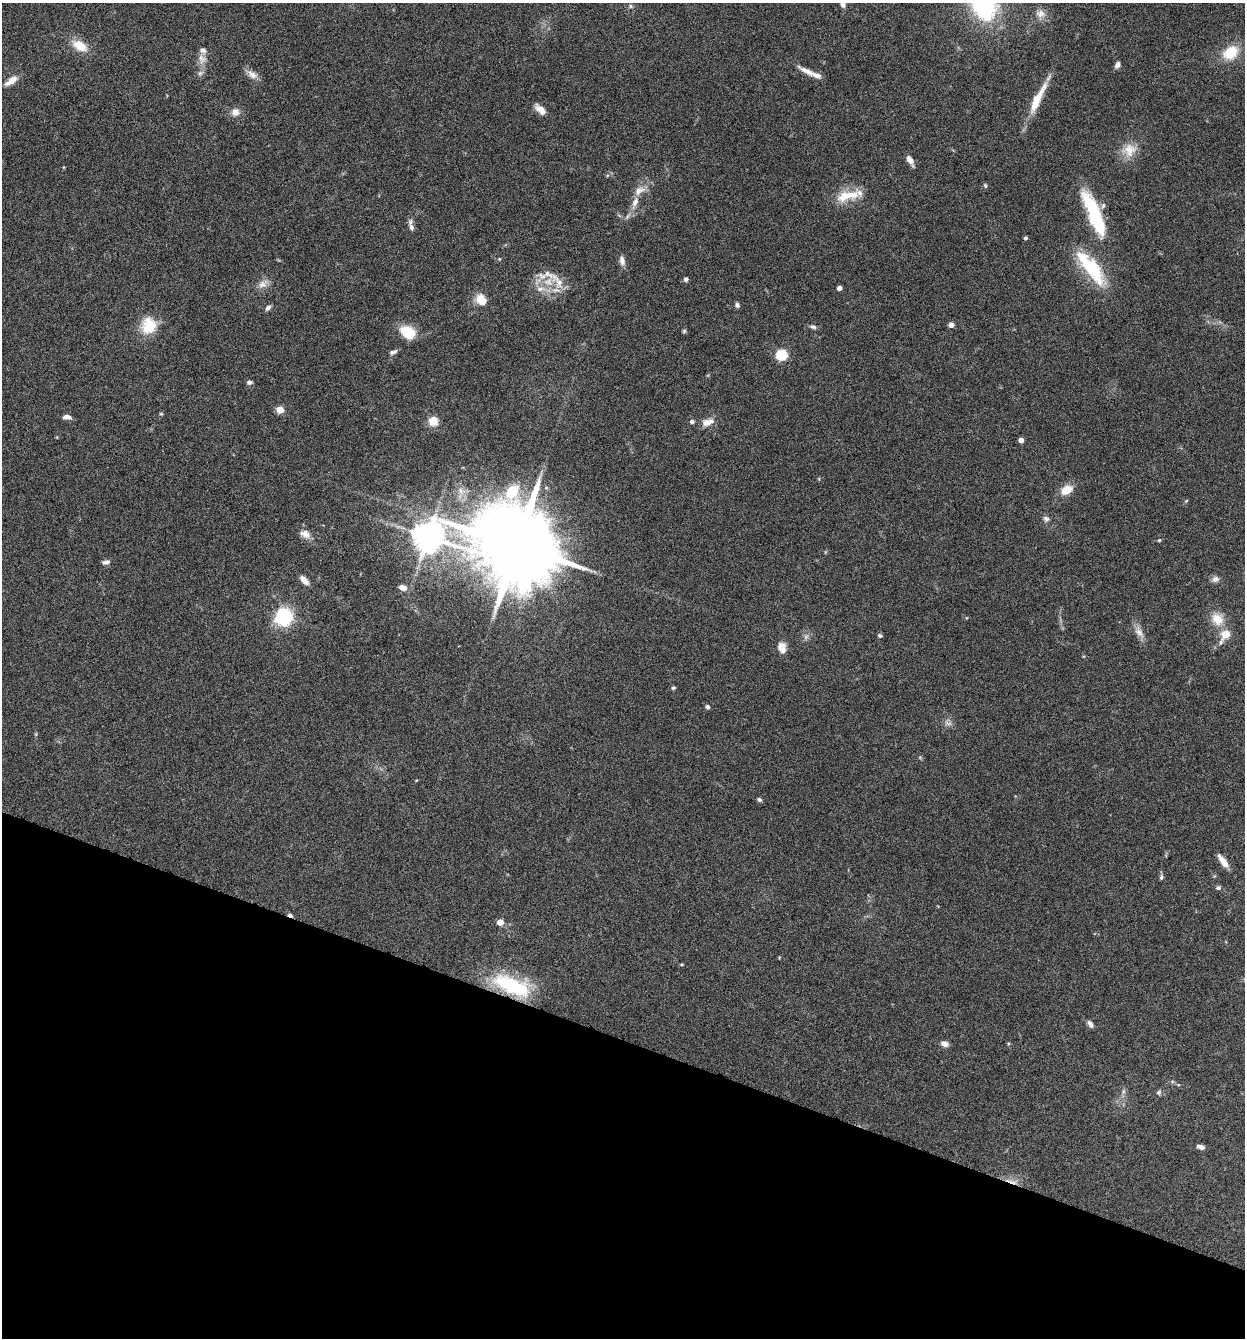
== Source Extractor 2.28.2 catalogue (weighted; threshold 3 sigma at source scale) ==
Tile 15 of 4 x 4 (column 3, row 4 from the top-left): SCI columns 2616-3858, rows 4-1339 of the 5359 x 5349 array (HDU 1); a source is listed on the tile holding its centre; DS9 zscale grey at full resolution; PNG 1247 x 1340 px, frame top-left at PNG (2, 3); no overlay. Shown black and unused: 22% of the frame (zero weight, under 4 of 8 exposures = <1% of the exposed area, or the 3 px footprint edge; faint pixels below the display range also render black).
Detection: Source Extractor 2.28.2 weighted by HDU 2 'WHT'; one run over the whole footprint, this tile lists its part. Background 0.125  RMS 0.005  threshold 0.0203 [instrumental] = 3 sigma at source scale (4.09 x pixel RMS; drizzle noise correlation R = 1.36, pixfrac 0.8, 0.05/0.05 arcsec/px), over >= 5 px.
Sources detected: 87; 1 too faint to see at this stretch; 1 inside a brighter object's white glare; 2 cosmic-ray / hot-pixel residue — not listed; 6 inside a brighter listed object's ellipse — not listed separately; the other 77 listed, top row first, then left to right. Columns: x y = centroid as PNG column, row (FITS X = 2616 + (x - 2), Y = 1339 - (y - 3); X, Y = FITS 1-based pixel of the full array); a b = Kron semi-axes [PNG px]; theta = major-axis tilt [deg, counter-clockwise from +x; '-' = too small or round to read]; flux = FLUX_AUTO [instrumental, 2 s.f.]
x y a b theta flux
843 4 10 6 85 2.7
630 6 6 5 - 0.75
985 6 32 26 -66 53
1040 14 14 10 -6 3.6
80 46 17 10 -30 9.1
1230 52 15 11 37 13
202 59 14 10 -67 3.9
1117 65 8 5 65 1.7
807 71 23 6 -25 4.7
252 74 16 8 -35 3.3
11 81 16 7 35 4.2
1037 99 42 9 63 12
540 109 14 7 -43 3.9
235 112 10 10 - 3.3
1129 150 19 17 60 7.9
910 160 11 5 -58 3.1
985 186 6 4 -63 0.67
639 191 18 10 30 4.5
847 196 34 12 14 11
1094 213 56 15 -68 32
411 227 11 6 -66 1.8
1025 238 4 4 - 0.81
499 259 4 4 - 0.46
622 260 12 7 -83 2.4
1091 268 48 15 -52 28
686 279 5 5 - 1.2
559 282 24 12 -57 6.8
263 284 16 10 39 3.5
839 288 4 4 - 2.5
540 289 14 7 3 3.7
481 300 16 13 -49 5.7
737 305 7 5 -64 1.1
268 308 8 6 44 1.4
149 325 21 19 73 12
951 325 4 4 - 3.7
813 327 9 5 -15 1.2
684 331 5 5 - 0.66
408 332 16 11 -33 14
393 352 11 5 19 1.4
781 355 5 5 - 42
249 382 7 5 4 1.2
280 410 5 5 - 8.9
161 414 5 4 - 0.52
67 417 9 5 -3 2.3
433 421 9 9 - 6.3
692 422 6 5 - 1.1
708 422 17 9 15 4.2
1021 440 4 4 - 3.5
1067 490 16 10 32 6.1
1046 519 9 7 -30 1.5
305 534 13 9 -27 3.5
428 536 10 9 - 870
1159 540 5 4 - 0.54
517 546 25 19 -29 8400
106 562 10 5 14 1.6
1215 579 10 8 25 2
304 580 11 5 -46 3.2
403 588 9 6 -20 2.8
285 616 7 7 - 120
1217 619 18 15 -47 7.7
1139 632 16 9 -53 3.6
880 635 6 5 - 0.78
1221 642 9 6 62 1.6
782 647 15 10 -75 3.8
673 688 6 5 - 0.72
707 707 5 4 - 1.2
948 723 12 5 -17 1.7
759 799 6 5 - 0.91
1223 861 17 6 -53 4.6
1161 877 7 5 87 0.97
1218 888 6 5 - 1.2
500 922 5 4 - 6.2
512 986 50 20 -22 34
1090 1024 10 5 -63 1.6
944 1044 10 6 -15 2.1
1158 1092 7 6 - 1
1200 1147 9 5 -20 2
Overlapping masked pixels (flux is a lower limit): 1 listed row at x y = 512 986
Isophote crosses this tile's border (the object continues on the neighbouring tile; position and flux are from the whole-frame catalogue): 2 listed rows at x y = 843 4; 985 6